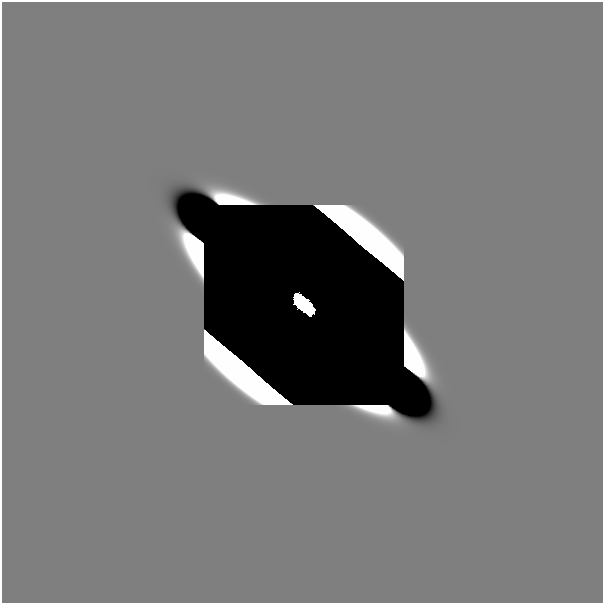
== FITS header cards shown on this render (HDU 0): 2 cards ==
NAXIS1  =                  601
NAXIS2  =                  601

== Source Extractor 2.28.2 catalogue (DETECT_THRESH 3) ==
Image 601 x 601 px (HDU 0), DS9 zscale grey, 1 PNG px = 1 image px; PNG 605 x 605 px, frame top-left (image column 1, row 601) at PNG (2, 2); no overlay
Background 0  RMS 1.7e-34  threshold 5.07e-34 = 3 sigma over >= 5 px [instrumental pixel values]
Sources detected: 16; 14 with non-positive FLUX_AUTO (blend fragments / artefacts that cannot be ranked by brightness) are not listed; the other 2 listed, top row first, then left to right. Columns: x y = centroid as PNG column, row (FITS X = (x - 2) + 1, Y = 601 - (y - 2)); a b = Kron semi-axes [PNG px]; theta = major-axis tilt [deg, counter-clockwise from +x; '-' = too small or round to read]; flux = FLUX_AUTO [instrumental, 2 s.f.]
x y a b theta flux
304 304 22 9 -43 7.6e+00
370 591 63 27 0 3.7e-14
At the frame edge (FLAGS 8, measured only in part): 1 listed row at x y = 370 591
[14 non-positive-flux detections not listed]